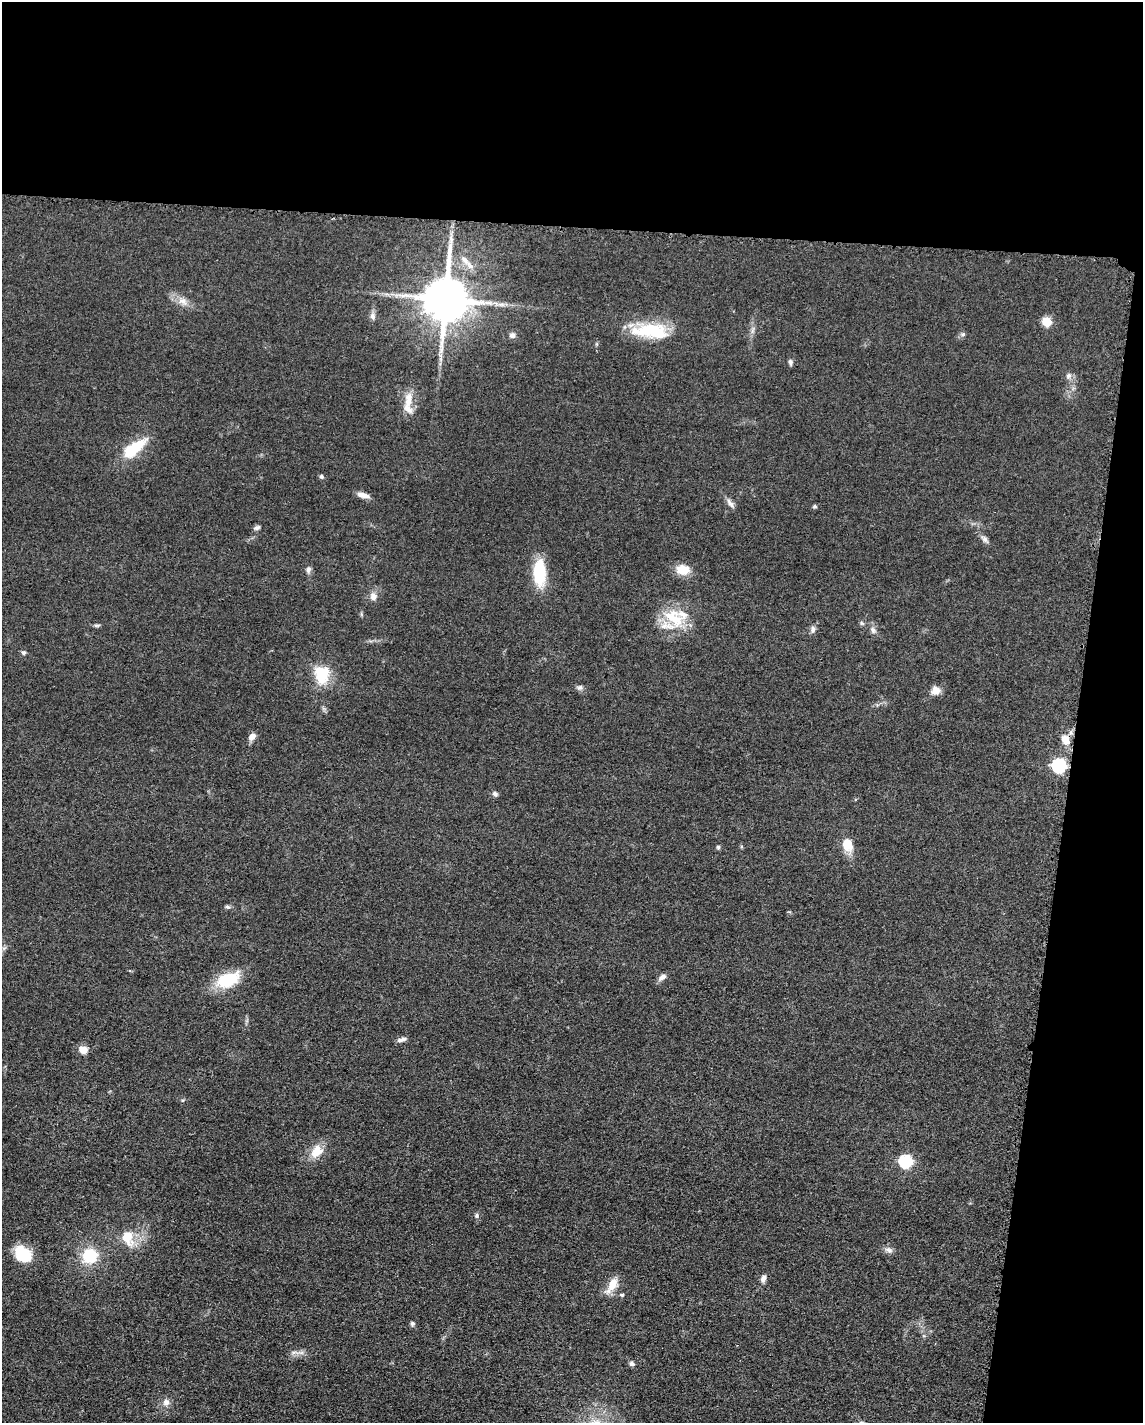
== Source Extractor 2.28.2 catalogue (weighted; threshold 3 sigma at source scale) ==
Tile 4 of 4 x 3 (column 4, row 1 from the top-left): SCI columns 3438-4578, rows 3071-4491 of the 4592 x 4659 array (HDU 1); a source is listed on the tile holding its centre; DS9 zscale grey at full resolution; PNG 1145 x 1425 px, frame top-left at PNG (2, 2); no overlay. Shown black and unused: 22% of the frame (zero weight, under 3 of 5 exposures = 4% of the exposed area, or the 3 px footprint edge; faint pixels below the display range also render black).
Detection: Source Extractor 2.28.2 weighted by HDU 2 'WHT'; one run over the whole footprint, this tile lists its part. Background 0.0477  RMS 0.0055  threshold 0.0247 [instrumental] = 3 sigma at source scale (4.5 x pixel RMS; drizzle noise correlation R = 1.50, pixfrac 1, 0.05/0.05 arcsec/px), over >= 5 px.
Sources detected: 59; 1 long thin detection or spike segment (spike, bleed or trail) — not listed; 2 inside a brighter listed object's ellipse — not listed separately; the other 56 listed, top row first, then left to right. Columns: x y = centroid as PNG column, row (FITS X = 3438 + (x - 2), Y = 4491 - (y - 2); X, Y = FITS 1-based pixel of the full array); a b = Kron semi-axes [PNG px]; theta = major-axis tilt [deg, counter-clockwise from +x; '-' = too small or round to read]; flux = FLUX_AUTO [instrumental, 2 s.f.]
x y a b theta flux
465 260 15 8 -53 4.7
446 299 13 12 - 2700
183 301 13 10 -13 4.4
373 316 10 7 -78 2.1
1046 321 5 5 - 26
652 331 48 17 -6 30
963 334 7 6 - 1.2
512 335 7 7 - 2.1
790 362 8 5 -83 1.3
1068 376 8 7 - 1.8
408 399 22 10 81 7.9
134 448 34 12 38 20
321 476 6 5 - 0.96
363 495 16 6 -14 3.5
730 503 16 6 -55 2.6
815 506 5 5 - 0.92
257 528 8 5 20 1.5
984 538 10 6 -40 2
308 569 9 6 83 1.8
683 570 16 11 -6 8.7
539 573 30 13 -90 23
373 596 11 9 -86 3.3
674 618 35 21 -38 21
862 623 6 5 - 0.96
97 625 10 4 0 0.97
813 629 11 5 89 1.8
873 630 10 7 -66 2.2
24 652 6 5 - 1.2
322 675 24 19 -87 17
580 687 8 7 - 1.5
935 691 11 10 - 4.1
252 736 9 6 46 3.6
1066 740 11 8 -53 6.5
1059 766 6 6 - 93
495 794 8 6 -45 1.4
847 844 16 12 -72 9.1
718 847 5 4 - 0.92
227 907 7 5 -19 1
662 977 12 6 36 2.4
228 980 30 16 24 21
401 1040 12 5 19 2.1
83 1050 10 8 -12 4.9
317 1151 20 14 49 8.8
906 1161 6 6 - 66
476 1216 7 5 84 1.1
128 1237 20 14 -74 12
889 1250 12 7 -27 2.3
23 1255 18 13 -48 22
90 1255 18 17 - 19
763 1278 10 6 69 2.4
612 1285 21 9 59 8.2
622 1295 5 5 - 0.93
412 1323 5 5 - 1.2
294 1352 12 4 -1 2.2
632 1364 7 6 - 1.3
166 1402 8 8 - 3
Overlapping masked pixels (flux is a lower limit): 1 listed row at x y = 1066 740